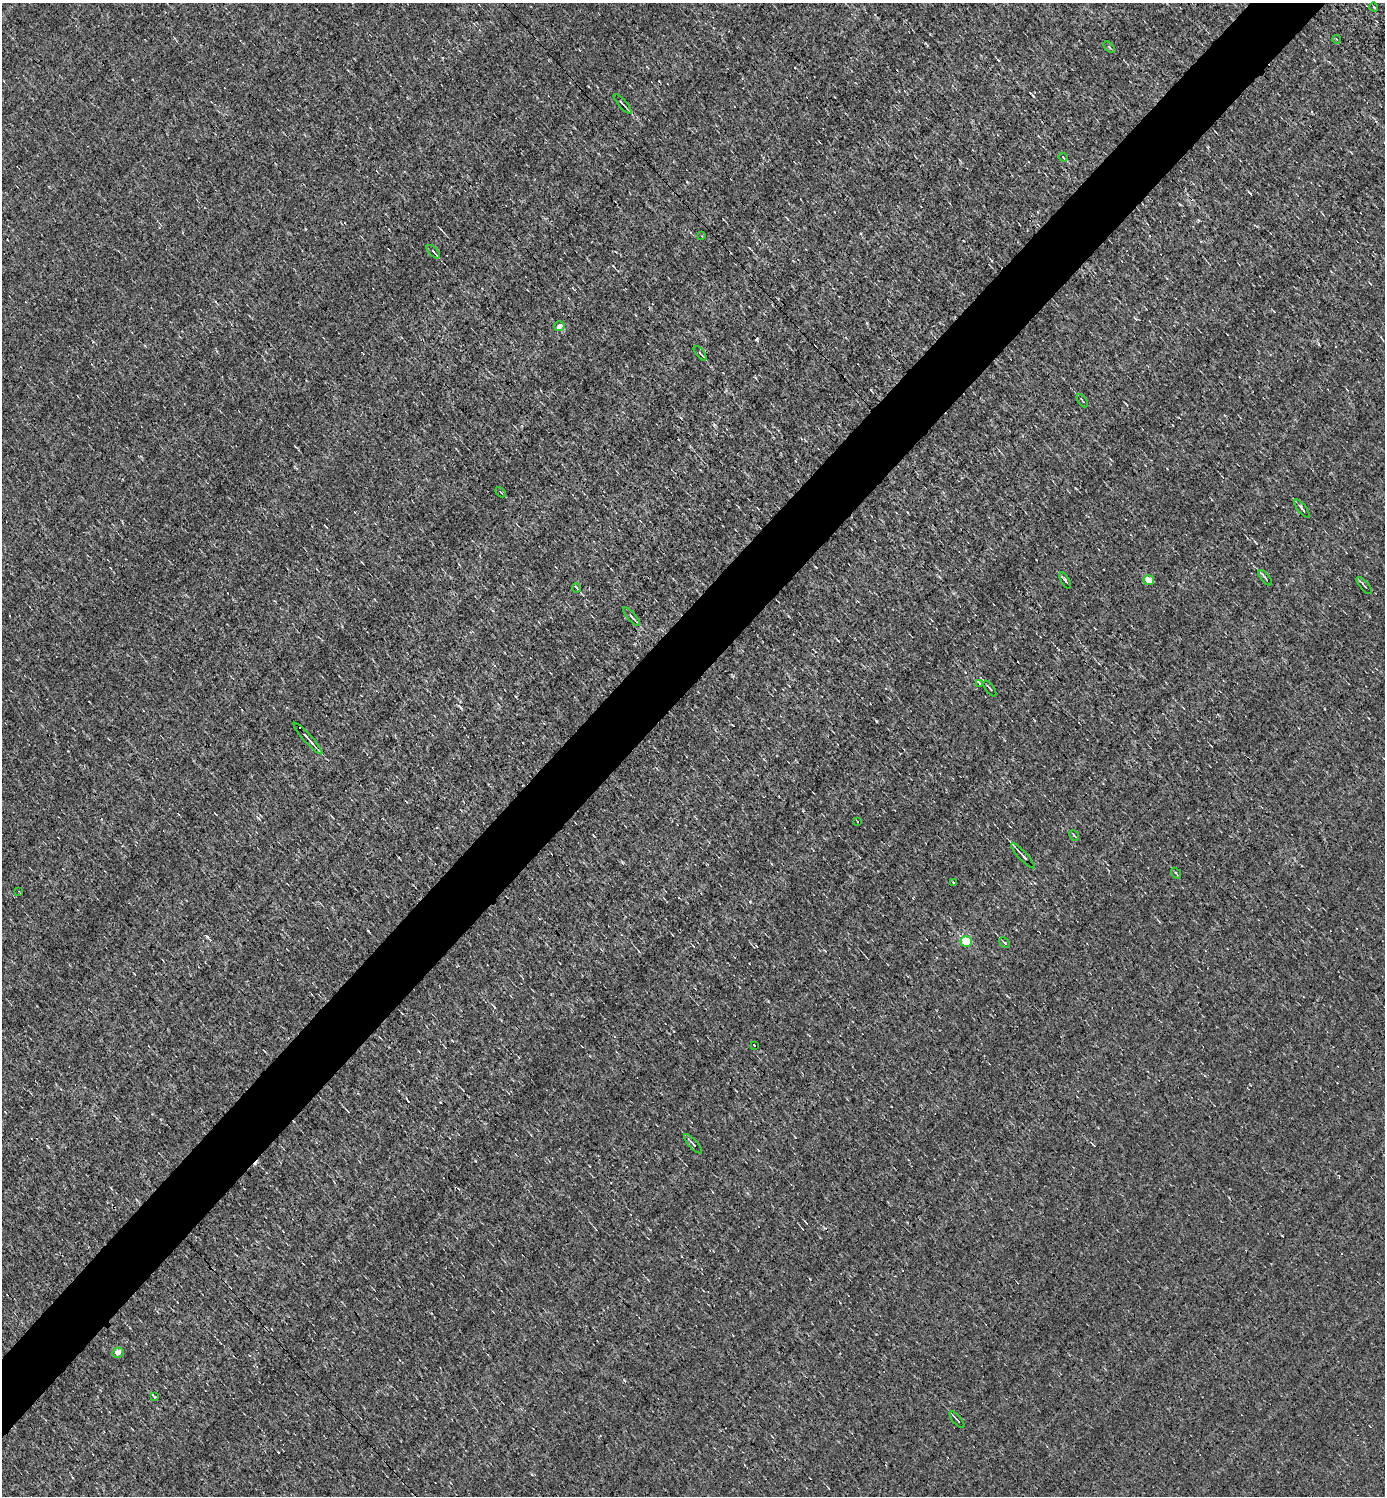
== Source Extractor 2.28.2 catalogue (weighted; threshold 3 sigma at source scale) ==
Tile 10 of 4 x 4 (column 2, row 3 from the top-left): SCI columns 1677-3059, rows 1495-2988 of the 5976 x 5976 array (HDU 1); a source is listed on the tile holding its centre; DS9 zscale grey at full resolution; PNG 1387 x 1498 px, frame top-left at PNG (2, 3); each listed source drawn as its Kron ellipse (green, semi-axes under 4 px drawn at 4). Shown black and unused: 5% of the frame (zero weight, under 3 of 4 exposures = <1% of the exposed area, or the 3 px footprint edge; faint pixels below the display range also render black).
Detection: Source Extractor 2.28.2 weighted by HDU 2 'WHT'; one run over the whole footprint, this tile lists its part. Background 0.0079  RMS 0.058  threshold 0.261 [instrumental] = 3 sigma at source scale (4.5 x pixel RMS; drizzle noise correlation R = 1.50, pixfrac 1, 0.05/0.05 arcsec/px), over >= 5 px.
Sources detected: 42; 8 cosmic-ray / hot-pixel residue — neither listed nor drawn; the other 34 listed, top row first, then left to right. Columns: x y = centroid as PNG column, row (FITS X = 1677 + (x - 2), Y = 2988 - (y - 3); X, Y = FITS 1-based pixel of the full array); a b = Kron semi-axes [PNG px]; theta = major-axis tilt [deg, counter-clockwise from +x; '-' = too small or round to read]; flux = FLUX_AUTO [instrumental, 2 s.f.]
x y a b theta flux
1374 7 4 3 - 4.5
1336 39 4 3 - 4
1109 47 7 3 -46 7.7
623 104 12 2 -48 14
1063 157 4 3 - 12
702 236 3 2 - 5.9
433 252 8 3 -46 16
559 326 5 5 - 47
700 353 8 3 -49 9.2
1082 401 7 2 -54 5.5
501 492 6 2 -45 5.2
1302 509 11 3 -52 14
1265 578 9 2 -51 8.8
1065 580 9 2 -61 8.3
1149 580 5 5 - 61
1364 586 11 2 -48 7.9
577 588 4 3 - 7
632 617 11 3 -49 11
980 684 3 3 - 22
990 689 9 2 -54 7.2
308 739 21 3 -48 32
858 821 3 3 - 13
1074 836 6 2 -49 7.3
1023 855 17 3 -48 29
1176 873 6 3 -53 5.8
954 883 3 2 - 7.6
19 891 3 2 - 3.4
966 942 6 5 - 370
1004 943 6 4 -44 8
754 1046 3 2 - 9.7
693 1144 12 3 -48 12
118 1353 6 5 - 49
154 1397 4 3 - 14
957 1420 10 2 -50 10
Unlisted compact peaks at least as high as the median listed source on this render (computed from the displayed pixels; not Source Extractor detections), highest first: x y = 207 937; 624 1380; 475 1161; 750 902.